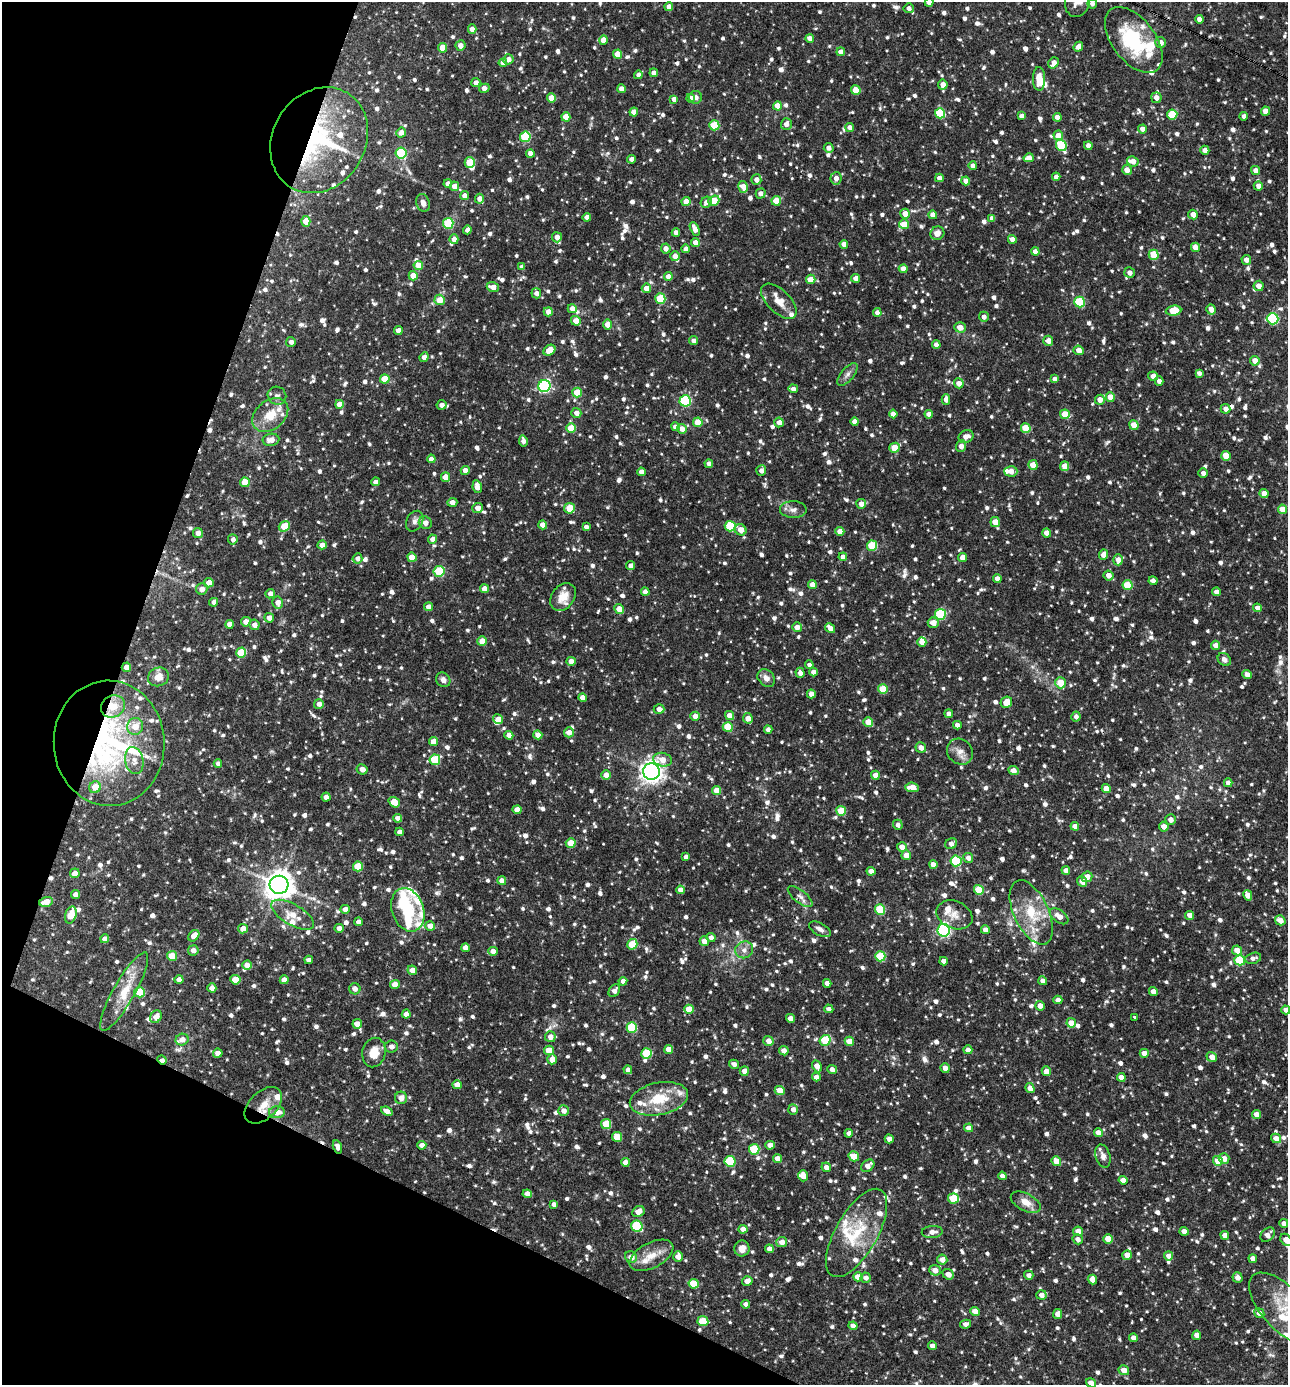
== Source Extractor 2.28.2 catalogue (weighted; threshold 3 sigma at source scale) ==
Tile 9 of 4 x 4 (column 1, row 3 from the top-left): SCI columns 270-1555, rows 1385-2767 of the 5550 x 5536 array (HDU 1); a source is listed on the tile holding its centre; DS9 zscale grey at full resolution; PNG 1290 x 1387 px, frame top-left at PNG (2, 2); each listed source drawn as its Kron ellipse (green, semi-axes under 4 px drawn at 4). Shown black and unused: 19% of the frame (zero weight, under 3 of 4 exposures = <1% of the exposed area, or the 3 px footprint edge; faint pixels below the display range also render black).
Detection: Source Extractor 2.28.2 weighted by HDU 2 'WHT'; one run over the whole footprint, this tile lists its part. Background 0.0825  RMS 0.0039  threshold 0.0177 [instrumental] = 3 sigma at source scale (4.5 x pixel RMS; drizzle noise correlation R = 1.50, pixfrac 1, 0.05/0.05 arcsec/px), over >= 5 px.
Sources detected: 1601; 2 inside a brighter object's white glare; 8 cosmic-ray / hot-pixel residue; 1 long thin detection or spike segment (spike, bleed or trail) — neither listed nor drawn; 56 inside a brighter listed object's ellipse — not listed separately; of the other 1534, all 500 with FLUX_AUTO >= 1.68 (the completeness limit of this list) listed and drawn (1034 fainter detections not listed), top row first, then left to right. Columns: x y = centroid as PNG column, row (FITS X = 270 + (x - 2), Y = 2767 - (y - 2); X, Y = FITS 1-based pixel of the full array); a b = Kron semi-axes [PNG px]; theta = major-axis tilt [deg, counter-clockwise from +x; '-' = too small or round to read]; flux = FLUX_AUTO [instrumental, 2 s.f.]
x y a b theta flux
929 2 4 4 - 2.7
1077 2 15 12 72 3.7
1092 3 5 4 - 1.7
669 7 4 4 - 2.5
909 8 5 5 - 1.8
1199 19 4 4 - 2.5
472 29 4 4 - 2.6
810 38 4 4 - 2.5
604 40 4 4 - 5.1
1134 40 38 21 -53 29
1161 42 5 5 - 2.9
460 45 5 5 - 2.8
1078 47 5 4 - 2.9
443 48 5 4 - 6.5
841 52 4 4 - 3
618 54 4 4 - 8.5
508 59 5 5 - 2.8
503 63 4 4 - 2.8
1054 63 6 5 - 2.8
654 73 4 4 - 2.3
638 75 4 4 - 1.7
1039 79 12 6 -89 5.9
476 83 4 4 - 2.5
943 85 5 5 - 2.8
484 88 5 4 - 2.8
621 89 4 4 - 3.5
856 90 5 4 - 7.8
696 97 6 6 - 1.7
551 98 4 4 - 6.2
690 98 4 4 - 2.6
1156 98 5 5 - 2.8
674 99 4 4 - 2.1
777 106 4 4 - 5.4
1266 111 4 4 - 4.1
634 112 4 4 - 4
940 113 5 5 - 22
1172 115 5 5 - 13
1021 116 4 4 - 2.4
1244 116 4 4 - 1.7
566 117 4 4 - 6.2
1057 117 4 4 - 2.7
786 124 6 5 - 2.1
714 125 5 5 - 16
850 127 5 4 - 2.4
1142 129 4 4 - 2.9
401 132 5 5 - 3
1058 136 5 5 - 5.1
525 137 5 5 - 24
319 140 55 46 59 63
1061 145 6 5 - 20
1088 146 4 4 - 2.6
829 148 5 5 - 1.9
1205 150 4 4 - 2.8
401 153 5 5 - 23
530 153 4 4 - 2.5
1029 158 5 4 - 3
631 159 4 4 - 2.1
1133 161 6 5 - 3.2
470 163 5 5 - 12
973 166 4 4 - 2.3
1127 170 5 5 - 3
1256 170 4 4 - 3
1056 177 4 4 - 2.7
836 178 6 5 - 2.4
939 178 4 4 - 2.6
756 180 5 5 - 2.4
966 181 4 4 - 2.6
448 184 4 4 - 2.2
454 186 5 4 - 3
1258 186 4 4 - 2.1
743 187 6 4 -76 4.3
761 193 5 5 - 2.1
464 196 4 4 - 2.8
480 199 5 4 - 2.3
714 201 6 5 - 8.7
776 201 5 4 - 6.8
686 202 4 4 - 3.7
706 202 6 5 - 2.2
423 203 9 6 -73 2.2
905 214 5 5 - 3.6
1193 214 5 4 - 3.1
933 215 4 4 - 3.4
587 217 4 4 - 2.9
992 218 4 4 - 2
306 221 5 4 - 5.9
448 223 5 5 - 27
904 224 5 5 - 6.2
695 229 7 4 -65 3.4
467 230 4 4 - 2
676 233 4 4 - 2.4
937 233 7 6 - 2.9
557 237 5 5 - 2.8
454 239 5 4 - 2.4
1012 239 4 4 - 3.3
695 243 4 4 - 3.5
844 244 4 4 - 2.8
1195 247 5 4 - 3.5
666 248 5 4 - 2.6
686 249 4 4 - 2.3
1035 251 4 4 - 2.7
1154 255 5 5 - 11
675 256 5 4 - 2.8
1246 260 5 4 - 2.1
418 265 4 4 - 5.5
522 267 4 4 - 2.1
903 269 4 4 - 3.1
1129 273 5 5 - 2.2
413 276 4 4 - 6.1
668 276 4 4 - 2.6
856 278 4 4 - 2.9
811 279 5 4 - 4.3
1259 286 5 5 - 2.6
493 287 6 5 - 3.1
646 288 4 4 - 3.5
536 293 5 5 - 2.2
660 299 5 5 - 16
440 300 5 5 - 5
779 301 22 11 -45 4.9
1079 302 5 5 - 24
572 309 4 4 - 2.7
1211 310 5 4 - 2.9
1173 311 8 5 5 8.5
548 312 4 4 - 3.3
877 313 4 4 - 2.4
984 317 5 5 - 2.2
1273 319 6 5 - 34
576 321 5 4 - 4.1
607 324 5 4 - 3.9
960 327 6 5 - 3.4
398 330 4 4 - 3
694 341 4 4 - 1.7
1048 341 5 5 - 2.9
291 342 5 5 - 1.8
936 345 4 4 - 2.3
549 350 6 5 - 6.1
1079 350 5 4 - 3.3
424 357 5 4 - 2.4
1255 361 5 4 - 3.6
1199 373 4 4 - 1.8
847 374 14 6 50 1.8
1153 376 5 4 - 2.7
385 379 5 4 - 8.1
1054 379 4 4 - 1.8
1159 381 4 4 - 1.9
959 383 5 5 - 3.1
544 386 6 6 - 53
793 389 5 4 - 1.8
577 393 5 4 - 9.8
277 396 9 9 - 1.7
1110 397 4 4 - 6.2
946 399 5 4 - 2.5
1100 400 5 5 - 3
685 401 5 5 - 34
339 404 4 4 - 4.1
442 405 5 5 - 2.5
1225 409 5 4 - 2.5
576 413 5 5 - 2.7
893 414 4 4 - 2.4
929 414 4 4 - 2.6
1065 414 5 4 - 7.4
270 415 20 14 40 8.4
855 421 4 4 - 3
698 422 5 4 - 6.7
779 422 5 5 - 2.7
1134 425 5 4 - 5.5
675 427 4 4 - 2.2
571 428 5 4 - 9.8
1026 428 5 5 - 11
682 429 5 4 - 3.3
966 436 8 6 25 2.8
271 440 8 6 9 3
523 441 6 4 -80 2
961 446 6 5 - 2.7
894 448 5 5 - 8.8
1226 456 5 4 - 7.3
431 459 4 4 - 2.3
709 464 4 4 - 2.1
1033 465 5 4 - 6
1065 466 5 4 - 4.9
465 470 4 4 - 2.5
761 471 5 5 - 2.2
1011 471 6 5 - 3.8
641 472 4 4 - 2.8
1203 473 4 4 - 1.8
445 477 5 4 - 4.7
245 482 5 4 - 7
376 482 4 4 - 1.9
477 487 6 4 -81 3.4
1264 493 4 4 - 3.9
452 502 5 4 - 2.9
861 504 5 5 - 2.8
477 508 5 5 - 2.7
569 508 5 5 - 7.4
1283 509 5 4 - 5.6
793 510 13 8 0 2.2
415 521 11 8 61 2.1
995 522 5 4 - 4.8
425 523 7 6 - 2.3
543 525 4 4 - 4.1
284 526 6 5 - 9.6
730 526 5 5 - 20
586 527 4 4 - 1.8
741 530 6 5 - 4.5
840 531 4 4 - 4.1
198 533 5 5 - 2.8
1047 533 4 4 - 3.1
233 539 5 5 - 1.7
433 539 4 4 - 2.5
322 545 5 4 - 2.5
872 546 5 5 - 18
1103 555 5 4 - 3.2
412 557 5 4 - 5.6
843 557 4 4 - 2.8
962 557 4 4 - 2.9
357 558 5 5 - 1.9
1118 560 5 4 - 3.4
631 566 4 4 - 2.1
439 571 5 5 - 21
1109 575 5 5 - 3
997 579 4 4 - 2.9
1153 581 4 4 - 2
209 583 5 5 - 3.8
812 585 4 4 - 3.5
1127 585 5 5 - 13
202 589 6 5 - 2.9
484 589 4 4 - 3.8
645 592 4 4 - 2.6
1217 592 4 4 - 2.7
270 594 5 4 - 2.6
563 597 15 11 51 5.9
214 602 4 4 - 2
278 603 6 5 - 3.1
428 607 4 4 - 3
1257 608 4 4 - 2.6
619 609 5 4 - 4.3
940 614 5 5 - 28
269 618 5 4 - 2.5
246 622 5 4 - 3.2
933 623 5 5 - 3.5
229 624 4 4 - 2.8
254 625 5 5 - 2.4
797 627 5 5 - 3
830 628 5 4 - 2.6
482 641 5 4 - 6.7
922 642 5 4 - 3.3
1216 645 4 4 - 2.8
241 653 5 5 - 13
1224 659 7 6 - 1.8
571 661 4 4 - 2.9
809 665 4 4 - 1.7
126 667 5 4 - 3.2
813 672 4 4 - 2.2
800 673 5 4 - 2
1247 675 5 4 - 3.8
158 677 10 9 - 4.3
766 678 10 7 -45 2.5
443 680 7 6 - 2
1060 683 5 5 - 6.6
883 689 5 5 - 11
811 694 4 4 - 2.7
583 698 4 4 - 3
1006 702 6 5 - 5.4
319 704 5 4 - 2
113 706 12 10 31 8
659 709 5 4 - 2.6
949 714 4 4 - 2.4
695 716 4 4 - 2.7
729 716 5 4 - 3.2
1076 717 5 4 - 2
748 718 5 5 - 3.6
498 719 5 4 - 3.6
868 722 5 4 - 6.2
957 725 4 4 - 2.6
135 726 8 8 - 5.8
728 727 5 5 - 11
768 730 4 4 - 2
569 732 5 5 - 2.8
509 735 4 4 - 3.1
538 735 5 4 - 3.2
433 741 4 4 - 3.6
109 743 63 55 -87 110
921 748 5 5 - 2.5
960 752 14 12 -46 3.3
435 760 5 5 - 16
662 760 9 6 -14 4.1
134 761 13 9 -78 3.6
218 764 4 4 - 1.9
362 769 5 5 - 2.8
1014 771 6 4 -23 3
651 772 8 8 - 230
606 775 5 4 - 3.4
875 775 4 4 - 3.1
1228 783 4 4 - 2.6
95 787 6 5 - 5
912 787 7 4 -6 4.5
1106 788 4 4 - 4.1
717 790 4 4 - 5.4
326 797 4 4 - 3.2
394 802 6 4 -37 7.2
517 810 4 4 - 3.4
841 811 5 5 - 12
398 818 4 4 - 2.5
1170 820 5 5 - 2.5
898 825 5 4 - 1.8
1075 826 4 4 - 2.9
1164 827 5 4 - 2.8
399 832 4 4 - 2.1
571 843 5 4 - 7.5
951 844 6 5 - 2.6
902 847 5 5 - 2.9
906 855 5 5 - 4.2
686 857 4 4 - 2
968 858 5 5 - 2.2
956 861 5 5 - 32
933 865 4 4 - 3
358 866 5 5 - 12
1066 870 4 4 - 2.8
871 871 4 4 - 3.2
75 873 5 5 - 3.3
1087 877 5 5 - 3
502 881 4 4 - 3.2
1082 881 6 4 -51 3.4
279 885 9 9 - 470
680 890 4 4 - 2.7
979 890 5 4 - 12
75 895 4 4 - 2.4
1248 895 5 4 - 3.7
800 897 15 6 -38 2.2
46 902 7 5 16 4.9
345 909 5 4 - 3
408 910 22 16 -70 16
880 910 5 5 - 19
1031 912 34 17 -64 15
71 915 9 5 74 7.8
293 915 24 10 -30 5.5
954 915 18 13 -23 4.6
1190 915 4 4 - 2.9
1059 916 10 6 -37 3.5
1280 920 5 4 - 3.5
359 922 4 4 - 2.4
430 926 5 4 - 3.4
339 928 5 4 - 2.6
243 929 5 4 - 3.8
820 929 12 6 -30 1.9
944 930 6 6 - 70
985 930 4 4 - 2.8
194 936 6 4 50 3.1
711 937 4 4 - 2
105 939 4 4 - 2.8
704 941 5 5 - 3.3
632 944 5 5 - 11
465 948 4 4 - 3.2
193 950 5 5 - 2.2
744 950 9 8 - 2.3
1237 950 5 4 - 4.9
493 951 5 4 - 3
172 956 5 5 - 8.4
880 956 5 5 - 16
1253 958 8 5 15 1.9
309 960 4 4 - 2
1240 960 5 5 - 20
944 961 4 4 - 2.3
247 965 5 4 - 3
412 970 5 5 - 3.8
179 980 4 4 - 2.4
235 980 5 4 - 7.6
284 980 4 4 - 2.7
623 981 4 4 - 2.3
1043 981 4 4 - 1.9
827 983 4 4 - 2.8
395 985 5 4 - 4.2
212 988 4 4 - 2.9
355 989 6 5 - 2.1
614 991 7 5 53 1.8
124 992 44 11 60 11
140 992 5 5 - 13
1153 992 4 4 - 3.1
1058 1000 4 4 - 2.7
1040 1006 5 5 - 2.9
689 1009 5 4 - 6.5
829 1009 4 4 - 1.7
1286 1010 4 4 - 2.4
406 1014 4 4 - 2.7
156 1017 7 5 58 3.4
1134 1017 3 3 - 1.9
791 1018 4 4 - 2.8
1071 1023 5 4 - 5.2
357 1024 5 4 - 4.2
632 1027 5 5 - 20
550 1037 5 5 - 2.7
182 1040 6 5 - 3
825 1040 5 5 - 17
768 1041 5 5 - 3
849 1041 5 4 - 6.4
391 1047 6 6 - 1.8
668 1049 5 4 - 3.5
549 1050 5 4 - 5.8
968 1050 4 4 - 2.3
784 1051 5 4 - 2.3
218 1053 5 4 - 3
374 1053 15 11 76 5.9
646 1053 5 5 - 17
1144 1053 4 4 - 3
1212 1057 5 5 - 3
552 1059 5 5 - 3.3
162 1060 5 3 - 1.9
734 1064 5 4 - 1.8
817 1066 6 4 -63 3.8
945 1068 5 4 - 2.7
832 1069 5 4 - 1.8
628 1070 4 4 - 2.5
744 1071 5 5 - 2.8
1046 1071 5 4 - 3
816 1077 4 4 - 2.7
1121 1077 4 4 - 3.5
457 1085 4 4 - 3.9
1030 1088 5 4 - 2.7
780 1090 5 4 - 4.9
401 1098 6 6 - 3
659 1099 29 16 12 14
263 1105 22 13 44 7
793 1109 5 5 - 2.2
387 1111 6 4 -22 2.7
564 1111 5 5 - 2.8
277 1112 8 6 2 3.8
1256 1114 4 4 - 3
606 1124 5 5 - 12
969 1128 4 4 - 2.8
849 1133 4 4 - 1.8
1098 1133 4 4 - 3.8
617 1137 5 4 - 7.7
1276 1138 5 4 - 3.6
889 1139 4 4 - 2.7
422 1145 4 4 - 2.6
770 1145 4 4 - 3.8
337 1147 7 4 -71 2
754 1149 5 5 - 16
854 1156 5 4 - 8.1
1103 1156 12 7 -73 2
777 1158 4 4 - 3.6
1224 1159 5 5 - 3.2
730 1161 5 5 - 21
1056 1161 5 4 - 5.7
1218 1161 5 4 - 7.5
625 1162 4 4 - 3.1
868 1166 7 5 41 3.1
826 1167 5 4 - 2.3
803 1176 5 4 - 4.1
1002 1176 4 4 - 2.5
1123 1180 4 4 - 2.7
527 1194 4 4 - 2.8
953 1199 5 5 - 13
1026 1202 16 8 -28 4.5
554 1204 4 4 - 1.8
638 1211 6 5 - 3.5
1284 1223 4 4 - 2.1
637 1226 6 5 - 24
743 1229 4 4 - 3.1
1078 1231 5 5 - 3.5
1184 1231 4 4 - 2.8
932 1232 10 6 4 2.7
857 1233 49 21 60 20
1225 1235 4 4 - 2.9
1268 1235 8 6 48 2.8
1078 1239 5 5 - 2.1
1108 1239 5 4 - 7.1
1286 1240 7 5 -52 4.2
782 1242 5 5 - 2.9
742 1249 8 7 - 3.2
769 1249 4 4 - 2.7
651 1255 24 12 27 6.5
1127 1255 5 4 - 3.6
1169 1256 4 4 - 3.3
631 1257 6 6 - 3.1
678 1257 5 4 - 2.9
1253 1259 4 4 - 3.3
942 1260 5 5 - 2.9
935 1270 5 5 - 3.1
948 1274 6 5 - 3.2
1029 1275 5 4 - 1.9
858 1277 5 4 - 4.6
866 1278 5 5 - 1.8
1238 1278 5 5 - 2.7
1092 1279 5 4 - 3.2
747 1281 5 4 - 3.3
694 1284 5 5 - 11
1041 1295 5 5 - 2.3
746 1304 4 4 - 1.8
1282 1308 44 21 -48 18
975 1311 5 4 - 3.6
1259 1313 5 4 - 2.6
1058 1314 5 4 - 3
703 1321 5 5 - 11
965 1324 5 4 - 2
853 1326 4 4 - 3.4
1197 1335 5 4 - 2.9
1133 1338 4 4 - 2.7
932 1346 4 4 - 2.6
1124 1370 5 5 - 3.5
1091 1383 5 4 - 2.9
Overlapping masked pixels (flux is a lower limit): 10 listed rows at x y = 319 140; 278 603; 126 667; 113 706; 109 743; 800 897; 46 902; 162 1060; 263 1105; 337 1147
Isophote crosses this tile's border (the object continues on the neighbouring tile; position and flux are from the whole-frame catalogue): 7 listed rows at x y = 929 2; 1077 2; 1092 3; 1286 1010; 1286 1240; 1282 1308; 1091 1383